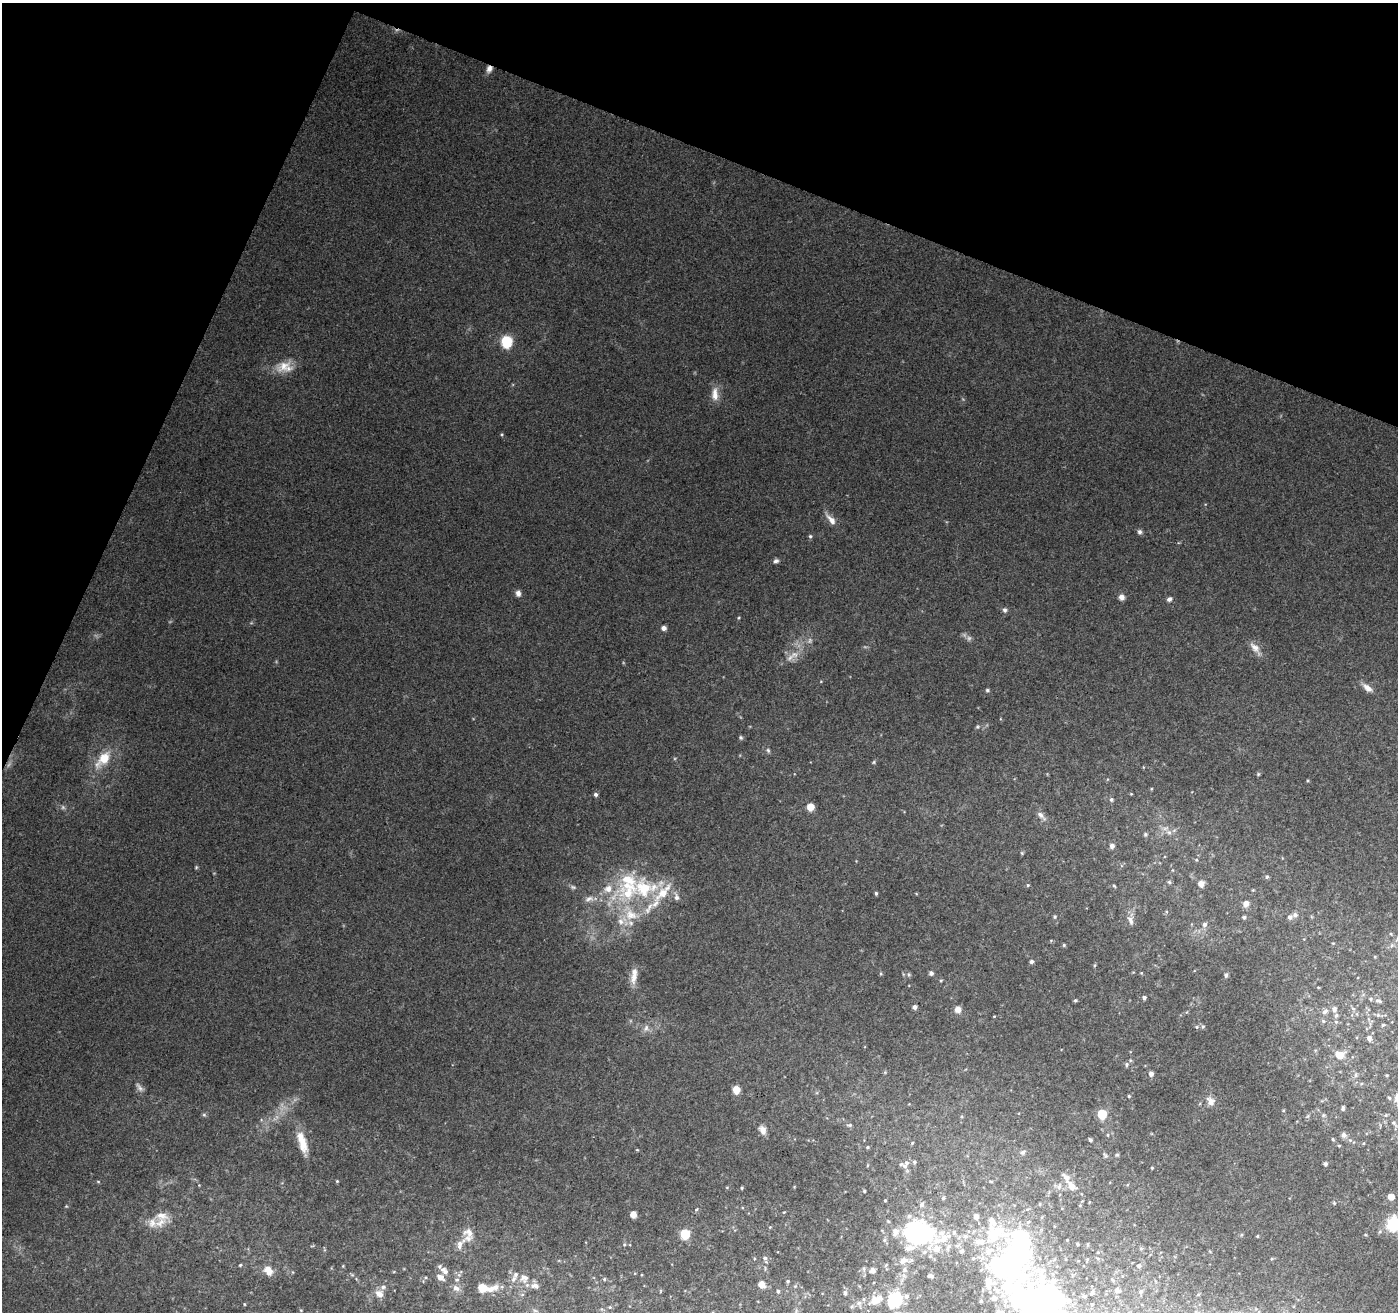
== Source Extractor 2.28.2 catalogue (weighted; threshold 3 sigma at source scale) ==
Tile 2 of 4 x 4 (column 2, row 1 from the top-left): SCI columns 1409-2804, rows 4206-5515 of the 5599 x 5726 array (HDU 1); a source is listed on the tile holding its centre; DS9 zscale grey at full resolution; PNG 1400 x 1314 px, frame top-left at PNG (2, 3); no overlay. Shown black and unused: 20% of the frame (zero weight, under 3 of 4 exposures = <1% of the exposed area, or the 3 px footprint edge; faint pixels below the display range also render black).
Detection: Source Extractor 2.28.2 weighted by HDU 2 'WHT'; one run over the whole footprint, this tile lists its part. Background 0.175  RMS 0.0072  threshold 0.0325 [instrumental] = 3 sigma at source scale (4.5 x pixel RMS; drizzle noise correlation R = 1.50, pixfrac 1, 0.0396/0.0396 arcsec/px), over >= 5 px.
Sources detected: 225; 4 too faint to see at this stretch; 4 inside a brighter object's white glare — not listed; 33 inside a brighter listed object's ellipse — not listed separately; the other 184 listed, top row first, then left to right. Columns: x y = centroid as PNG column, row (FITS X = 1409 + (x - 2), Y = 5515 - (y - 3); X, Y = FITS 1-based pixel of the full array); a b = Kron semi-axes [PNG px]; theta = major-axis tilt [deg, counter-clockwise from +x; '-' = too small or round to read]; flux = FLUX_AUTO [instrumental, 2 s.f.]
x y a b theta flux
489 69 8 7 - 3.7
507 341 6 6 - 70
284 366 24 14 32 12
715 394 19 9 -90 7.5
831 520 16 7 -48 5.9
1139 532 7 6 - 2
810 536 5 5 - 1.1
776 561 7 5 17 2
518 593 8 6 -80 2.8
1121 597 6 6 - 3.7
1169 599 6 5 - 2.2
1005 610 7 6 - 1.9
663 628 5 5 - 3.2
1255 648 19 8 -50 6.1
794 654 11 9 -10 5.9
1367 688 14 7 -42 4.9
987 690 6 4 -15 1.2
977 727 5 5 - 1
741 737 5 5 - 1.2
768 750 6 5 - 1.3
103 759 27 13 48 18
874 762 6 4 88 0.87
1258 774 6 4 47 0.92
1151 789 5 3 - 0.62
596 794 4 4 - 1.9
1131 794 4 3 - 0.64
1111 799 6 5 - 1.4
810 807 5 5 - 17
1041 815 11 7 -45 3.3
1169 832 7 7 - 3.1
1145 834 6 5 - 1.4
1112 846 6 5 - 3.2
1022 853 5 4 - 0.78
1196 860 5 4 - 0.88
196 867 5 4 - 0.84
1267 877 5 5 - 1.1
1169 882 6 5 - 1.1
1201 884 6 5 - 5.6
1028 885 4 4 - 0.86
1114 886 5 3 - 0.85
573 887 7 5 -21 1.5
628 890 34 32 88 60
1253 890 4 4 - 0.6
663 892 34 11 46 20
876 893 4 3 - 1.1
676 897 10 7 -86 3
589 899 14 7 12 4.2
1246 904 7 6 - 4.6
1055 917 5 4 - 0.95
1244 917 5 5 - 1.2
1290 917 6 6 - 2.5
1130 920 13 7 -71 3.7
1204 924 7 6 - 2.4
1391 934 5 3 - 0.75
1064 945 4 4 - 0.95
1392 945 6 5 - 1.6
1031 961 5 5 - 1.5
931 973 5 5 - 2.2
1141 973 4 4 - 0.64
881 974 5 3 - 0.78
1226 975 4 4 - 1.9
634 977 18 9 78 7.3
941 981 4 4 - 0.77
1318 987 5 3 - 0.6
1144 997 4 4 - 2.2
1371 999 5 4 - 1.1
1075 1000 5 4 - 0.93
1378 1001 7 5 -7 1.7
915 1007 5 4 - 2.2
1353 1008 6 4 -4 1.1
958 1009 7 7 - 4.9
1334 1009 7 6 - 2.7
1325 1011 10 6 44 2.9
1378 1015 5 5 - 1.2
1323 1021 6 5 - 1.2
1383 1025 4 3 - 0.94
1203 1026 6 5 - 1.1
1197 1027 5 4 - 1
646 1028 10 7 79 3.2
1369 1038 5 5 - 3.6
1339 1054 9 7 4 11
1127 1064 6 6 - 1.6
885 1072 5 5 - 0.83
1151 1073 5 4 - 3.5
1355 1075 7 4 89 1.4
1387 1075 4 3 - 0.65
139 1087 14 6 -52 3
736 1090 7 6 - 8.3
1129 1096 4 4 - 0.91
1389 1098 5 4 - 0.88
1210 1101 11 9 -56 5
1343 1108 6 4 88 1.7
1283 1110 4 3 - 0.66
1102 1114 6 6 - 32
204 1115 5 5 - 1.1
1323 1115 6 5 - 1.3
1394 1123 6 4 -72 1.1
849 1125 8 5 15 1.5
762 1130 11 7 -64 4.6
1108 1135 5 3 - 0.68
1344 1135 8 7 - 2.7
1333 1139 5 4 - 0.95
1090 1140 5 4 - 1.2
302 1142 29 10 -73 14
912 1143 5 3 - 0.71
1339 1146 4 3 - 0.82
868 1147 5 4 - 0.91
1023 1152 7 6 - 1.8
1105 1155 9 4 -64 1.3
1117 1155 5 4 - 0.97
914 1162 5 4 - 1.5
906 1163 8 6 59 2.7
1325 1164 5 4 - 1.5
1152 1168 3 2 - 0.77
98 1181 5 3 - 0.72
337 1181 4 4 - 0.71
1071 1186 11 7 -55 7
1059 1187 9 6 51 2.5
742 1188 4 3 - 0.86
864 1191 3 3 - 0.81
1391 1197 5 5 - 7.8
943 1198 5 5 - 1.4
885 1200 3 3 - 0.66
1334 1203 5 4 - 0.89
922 1204 7 7 - 2.4
696 1209 5 3 - 0.79
784 1212 4 3 - 0.51
633 1215 6 5 - 5.7
976 1216 5 5 - 5
160 1222 22 11 37 10
1393 1224 7 6 - 110
770 1227 4 4 - 0.59
468 1232 15 12 -28 6.6
895 1232 10 8 73 5.6
917 1232 21 17 -7 140
685 1234 6 6 - 43
1257 1236 3 3 - 0.68
942 1238 37 19 28 33
884 1240 5 5 - 1.3
1067 1240 3 2 - 0.52
624 1244 5 5 - 1
1077 1244 5 3 - 0.7
460 1245 16 9 57 5.6
962 1251 6 5 - 1.7
1098 1252 4 3 - 0.59
1018 1256 52 40 -74 140
765 1258 6 6 - 1.9
973 1258 5 4 - 1.2
1272 1259 5 4 - 0.8
904 1260 14 9 27 5.2
240 1265 5 4 - 0.82
343 1266 4 4 - 0.58
1139 1266 5 5 - 1.7
267 1269 11 9 -38 7.3
904 1270 8 6 -73 2.3
444 1271 13 8 -48 4.7
873 1271 6 5 - 2.4
352 1275 6 4 -19 1
931 1276 6 4 -2 1.9
440 1277 7 5 -35 5.6
524 1278 14 13 - 8.1
604 1279 5 4 - 1
457 1280 6 5 - 1.6
788 1281 4 4 - 0.82
761 1284 6 5 - 6.6
456 1288 12 8 -32 4
490 1289 26 9 20 11
1118 1290 8 4 -42 1.5
778 1291 5 4 - 1.1
1141 1291 5 4 - 1.5
845 1293 6 4 -79 1.3
1092 1293 4 3 - 1.4
379 1294 12 9 -37 5.3
1198 1294 5 3 - 0.71
906 1296 7 6 - 1.7
994 1298 6 5 - 2.3
878 1299 14 10 -1 6
894 1300 12 11 - 35
244 1304 4 3 - 0.57
1092 1304 3 3 - 0.82
1041 1306 41 31 9 250
610 1307 5 3 - 0.66
535 1311 7 4 -2 1.3
998 1312 4 4 - 2
Overlapping masked pixels (flux is a lower limit): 1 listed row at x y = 489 69
Isophote crosses this tile's border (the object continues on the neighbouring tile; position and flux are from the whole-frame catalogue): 3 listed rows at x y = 1393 1224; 1041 1306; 998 1312
Unlisted compact peaks at least as high as the median listed source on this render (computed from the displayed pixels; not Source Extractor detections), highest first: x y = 739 618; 501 435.